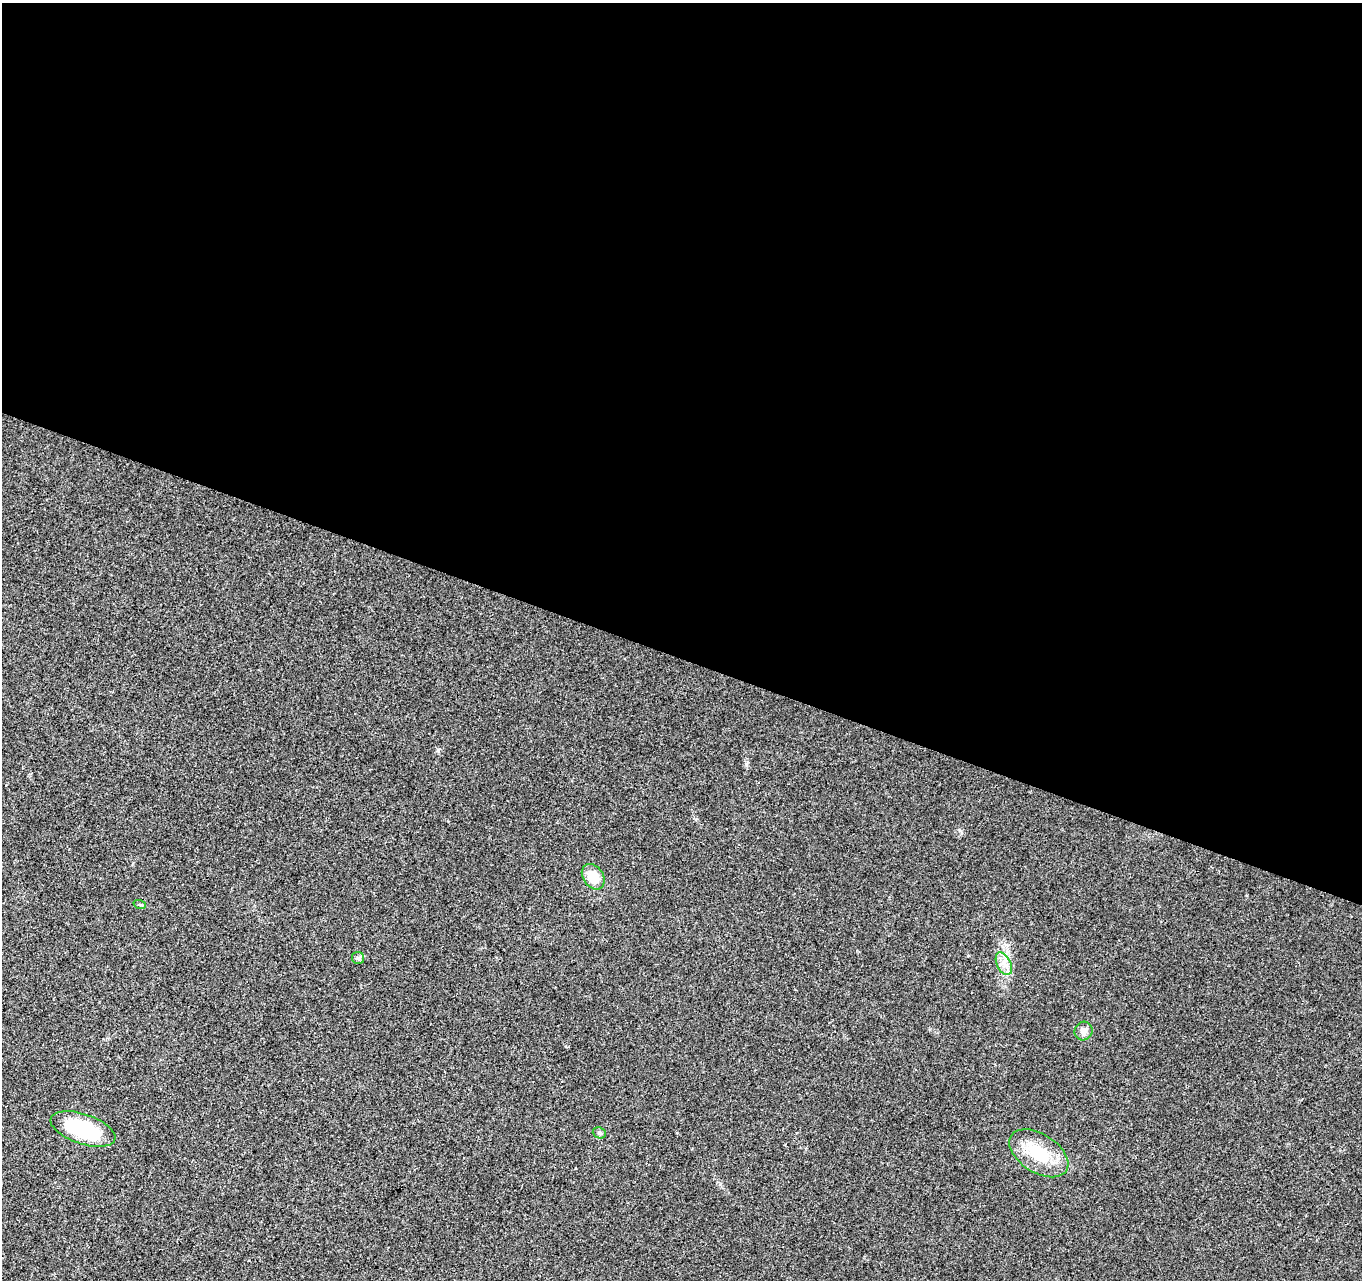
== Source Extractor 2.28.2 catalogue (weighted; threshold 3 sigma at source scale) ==
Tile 3 of 4 x 4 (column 3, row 1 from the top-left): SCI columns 2798-4157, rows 4169-5446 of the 5588 x 5718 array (HDU 1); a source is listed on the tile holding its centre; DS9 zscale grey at full resolution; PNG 1364 x 1282 px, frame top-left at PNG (2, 3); each listed source drawn as its Kron ellipse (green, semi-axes under 4 px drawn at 4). Shown black and unused: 51% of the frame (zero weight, under 3 of 4 exposures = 6% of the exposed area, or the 3 px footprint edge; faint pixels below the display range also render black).
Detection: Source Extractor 2.28.2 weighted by HDU 2 'WHT'; one run over the whole footprint, this tile lists its part. Background 0.0208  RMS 0.0037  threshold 0.0165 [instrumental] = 3 sigma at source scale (4.5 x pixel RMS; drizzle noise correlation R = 1.50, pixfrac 1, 0.0396/0.0396 arcsec/px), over >= 5 px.
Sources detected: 8; all 8 listed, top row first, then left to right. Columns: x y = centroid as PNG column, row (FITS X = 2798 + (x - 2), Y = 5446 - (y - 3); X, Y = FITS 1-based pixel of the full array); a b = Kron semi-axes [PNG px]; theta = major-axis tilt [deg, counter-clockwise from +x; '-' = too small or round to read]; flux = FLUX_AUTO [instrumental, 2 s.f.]
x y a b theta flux
593 877 14 10 -54 6.7
140 905 6 4 -19 0.44
358 958 6 6 - 0.82
1004 964 12 7 -64 2.7
1083 1031 9 8 - 1.9
83 1129 34 15 -18 25
599 1133 7 5 -20 0.7
1039 1153 33 19 -32 15